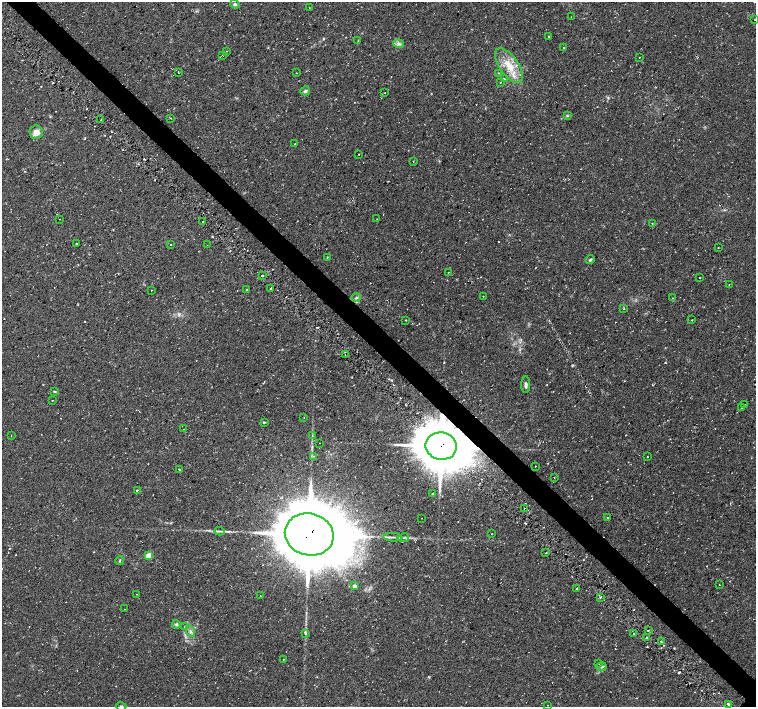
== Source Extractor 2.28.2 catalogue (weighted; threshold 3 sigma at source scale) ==
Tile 11 of 4 x 4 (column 3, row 3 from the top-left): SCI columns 3056-4562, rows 1606-3014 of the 6070 x 6056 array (HDU 1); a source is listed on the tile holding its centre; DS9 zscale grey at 2 x 2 block average (1 PNG px = mean of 2 x 2 image px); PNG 758 x 709 px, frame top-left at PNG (2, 2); each listed source drawn as its Kron ellipse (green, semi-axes under 4 px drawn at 4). Shown black and unused: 4% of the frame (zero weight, under 2 of 3 exposures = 2% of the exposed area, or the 3 px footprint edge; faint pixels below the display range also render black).
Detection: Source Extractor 2.28.2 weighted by HDU 2 'WHT'; one run over the whole footprint, this tile lists its part. Background 0.11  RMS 0.0079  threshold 0.0356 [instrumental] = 3 sigma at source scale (4.5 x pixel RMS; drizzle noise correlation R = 1.50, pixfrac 1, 0.0396/0.0396 arcsec/px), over >= 5 px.
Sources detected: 109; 7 cosmic-ray / hot-pixel residue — neither listed nor drawn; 1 inside a brighter listed object's ellipse — not listed separately; the other 101 listed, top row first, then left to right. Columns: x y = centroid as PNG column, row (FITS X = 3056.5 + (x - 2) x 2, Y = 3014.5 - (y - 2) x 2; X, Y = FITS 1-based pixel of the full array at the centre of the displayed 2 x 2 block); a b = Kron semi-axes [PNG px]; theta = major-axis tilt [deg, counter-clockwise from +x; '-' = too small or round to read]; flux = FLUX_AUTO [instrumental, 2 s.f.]
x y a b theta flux
235 4 5 3 - 2.7
309 7 2 2 - 1.5
571 17 2 2 - 0.65
755 20 2 2 - 0.62
549 36 2 2 - 6.7
358 41 2 2 - 1.3
399 44 5 3 - 4.2
563 48 2 2 - 6.4
227 51 2 2 - 1.8
222 55 2 2 - 2.4
639 57 2 2 - 0.93
509 66 20 9 -55 36
178 73 2 2 - 0.93
297 73 2 2 - 0.83
499 73 3 2 - 1.2
504 79 2 2 - 6.8
500 82 2 2 - 1.7
305 91 5 3 - 4.1
384 93 2 2 - 0.98
567 115 4 3 - 1.7
171 118 2 2 - 0.85
101 120 2 2 - 1.1
36 132 7 6 - 12
295 144 2 2 - 5.8
358 154 2 2 - 2.3
413 161 2 2 - 0.92
59 219 2 2 - 0.99
377 219 2 2 - 0.96
202 222 2 2 - 3.1
652 224 2 2 - 1.9
76 243 2 2 - 13
170 244 2 2 - 3
207 245 2 2 - 0.66
718 248 2 2 - 1.4
327 257 3 2 - 0.86
590 260 4 3 - 2.6
448 272 2 2 - 5.9
262 276 2 2 - 1.9
700 278 2 2 - 2.4
729 285 2 2 - 2.2
271 288 3 2 - 1.9
247 289 3 2 - 0.99
151 290 2 2 - 2.7
483 296 2 2 - 0.62
356 297 5 4 - 3.5
673 298 2 2 - 1.2
624 309 2 2 - 1.7
406 320 2 2 - 0.89
692 320 2 2 - 0.88
345 355 2 2 - 0.89
526 385 8 4 88 4.1
55 391 4 3 - 1.4
52 401 2 2 - 0.9
744 405 2 2 - 1
742 408 2 2 - 4.1
304 418 2 2 - 0.69
264 422 2 2 - 14
183 429 2 2 - 1.9
11 435 2 2 - 0.99
312 435 3 2 - 1.1
319 443 2 2 - 0.66
441 446 16 13 -11 8300
314 456 3 2 - 1.3
647 457 2 2 - 0.77
535 466 2 2 - 4.9
179 470 2 2 - 0.97
554 478 2 2 - 0.82
137 490 3 2 - 5.9
433 494 3 2 - 1.4
525 509 3 2 - 1.7
608 517 2 2 - 4.6
421 518 2 2 - 1.2
219 531 5 2 - 2.3
492 533 2 2 - 0.6
309 534 24 21 -14 18000
393 537 9 2 -4 5
403 538 6 2 10 2.3
546 553 2 2 - 0.94
149 556 3 3 - 34
120 560 4 2 - 1.8
719 584 2 2 - 0.68
355 586 3 3 - 9
577 588 2 2 - 3
137 594 2 2 - 2.4
260 596 2 2 - 0.72
600 597 3 2 - 1.9
124 609 2 2 - 1.4
176 624 4 4 - 3.3
184 627 3 2 - 1.7
648 630 2 2 - 1.2
190 631 6 3 -64 3.8
306 633 3 2 - 1.6
634 633 2 2 - 0.75
647 637 3 2 - 2.3
661 642 3 2 - 1.9
283 659 2 2 - 2
599 664 2 2 - 0.73
602 667 5 4 - 3.7
547 705 2 2 - 0.93
728 705 3 3 - 2.3
121 706 5 2 - 2.2
Overlapping masked pixels (flux is a lower limit): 3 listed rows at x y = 441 446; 525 509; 309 534
Isophote crosses this tile's border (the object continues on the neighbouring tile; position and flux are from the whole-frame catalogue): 2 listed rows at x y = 755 20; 121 706
Diffuse or blended objects may show on this block-average render without a row.